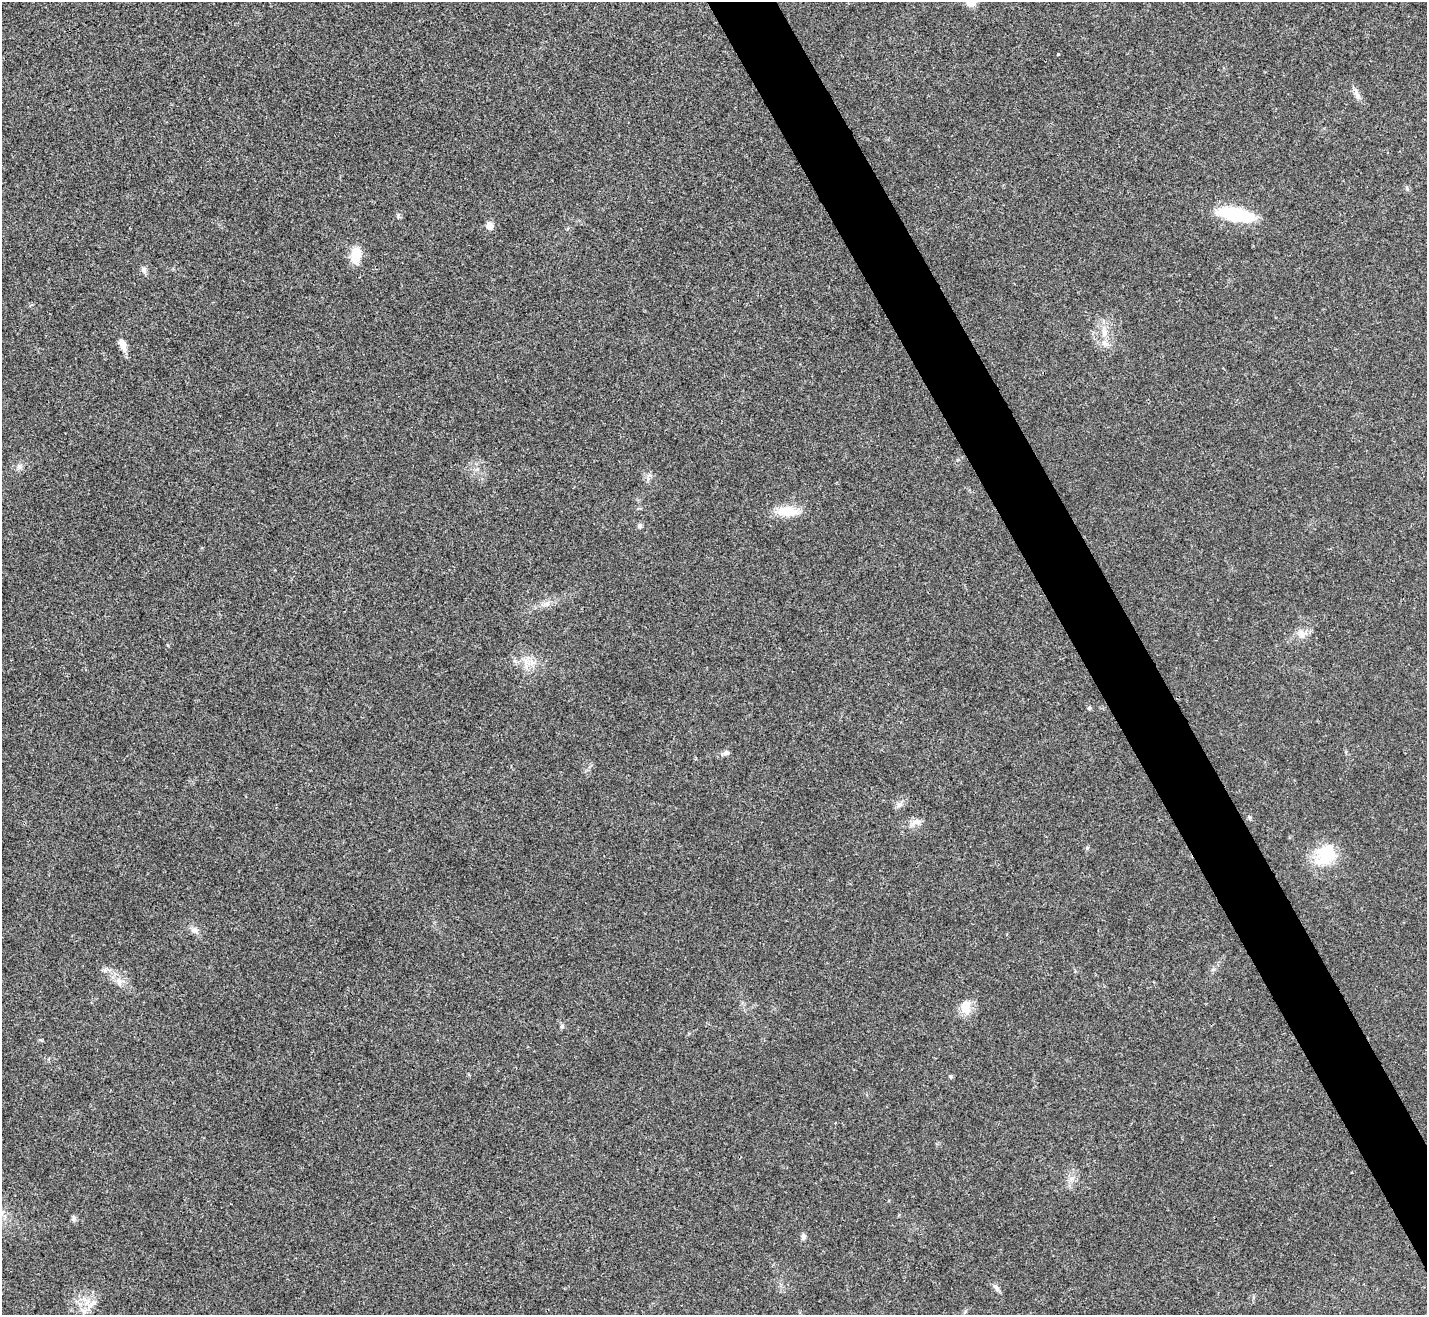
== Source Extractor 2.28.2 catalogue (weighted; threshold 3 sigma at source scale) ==
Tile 6 of 4 x 4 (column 2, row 2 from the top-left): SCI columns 1427-2851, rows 2781-4093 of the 5705 x 5696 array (HDU 1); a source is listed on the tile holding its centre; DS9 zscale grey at full resolution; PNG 1429 x 1317 px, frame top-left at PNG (2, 2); no overlay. Shown black and unused: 5% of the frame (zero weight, under 3 of 4 exposures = <1% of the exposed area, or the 3 px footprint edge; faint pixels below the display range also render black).
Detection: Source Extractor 2.28.2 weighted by HDU 2 'WHT'; one run over the whole footprint, this tile lists its part. Background 0.0219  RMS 0.0042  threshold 0.0191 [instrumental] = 3 sigma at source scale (4.5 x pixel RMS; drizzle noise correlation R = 1.50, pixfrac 1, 0.05/0.05 arcsec/px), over >= 5 px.
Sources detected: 34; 2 inside a brighter listed object's ellipse — not listed separately; the other 32 listed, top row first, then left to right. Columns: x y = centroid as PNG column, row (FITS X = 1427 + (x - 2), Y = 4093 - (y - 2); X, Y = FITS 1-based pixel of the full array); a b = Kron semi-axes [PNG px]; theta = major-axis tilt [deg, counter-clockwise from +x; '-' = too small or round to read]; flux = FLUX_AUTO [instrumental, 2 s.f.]
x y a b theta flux
971 3 6 6 - 8.6
1058 54 3 3 - 0.74
1357 94 17 7 -69 2.4
1236 214 32 10 -10 36
490 226 6 6 - 5.4
356 255 20 11 82 7.7
144 270 9 6 -71 1.4
1104 332 14 8 -89 3.8
123 345 19 8 -66 3.4
19 466 8 6 90 1.5
477 469 6 5 - 0.92
787 511 29 13 -3 9.4
640 526 6 5 - 1.1
1301 634 13 10 -72 3.2
532 663 8 5 34 1.7
1089 708 6 5 - 0.6
726 753 9 7 2 1.3
900 804 10 7 50 1.9
1249 817 7 4 -45 0.66
917 822 13 8 -3 2.6
1087 848 5 5 - 0.65
1325 855 30 23 52 17
194 930 10 8 -22 2.1
119 981 9 9 - 2.5
966 1007 21 14 87 6
562 1026 6 6 - 0.82
950 1076 5 5 - 0.75
1072 1178 9 8 - 2.3
74 1218 9 5 -80 1
803 1237 9 6 81 1.2
996 1288 13 5 -50 1.5
92 1304 16 6 46 3.2
Isophote crosses this tile's border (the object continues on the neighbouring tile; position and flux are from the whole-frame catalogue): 1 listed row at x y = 971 3